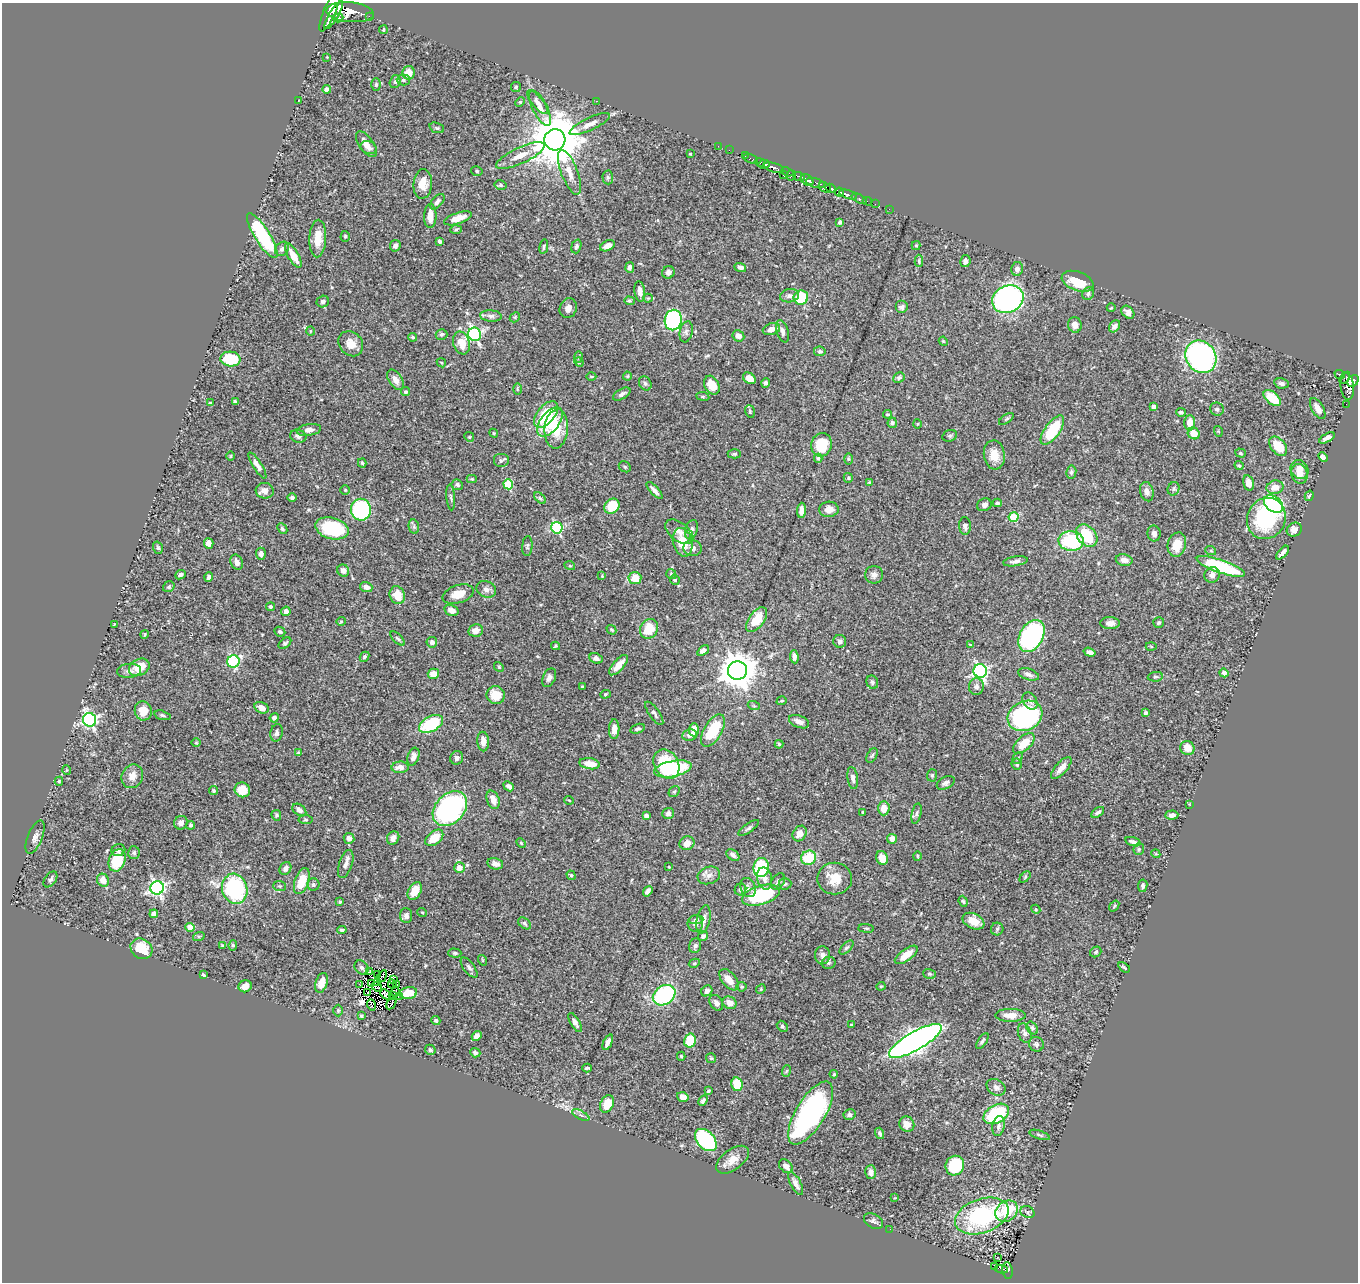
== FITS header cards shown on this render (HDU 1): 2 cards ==
NAXIS1  =                 1356
NAXIS2  =                 1280

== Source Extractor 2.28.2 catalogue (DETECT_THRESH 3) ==
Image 1356 x 1280 px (HDU 1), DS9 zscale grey, 1 PNG px = 1 image px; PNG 1360 x 1284 px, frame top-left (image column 1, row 1280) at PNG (2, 3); each listed source drawn as its Kron ellipse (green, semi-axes under 4 px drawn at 4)
Background 0.471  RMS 0.02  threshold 0.0597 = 3 sigma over >= 5 px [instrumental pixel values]
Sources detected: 501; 5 with non-positive FLUX_AUTO (blend fragments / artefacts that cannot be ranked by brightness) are neither listed nor drawn; the other 496 listed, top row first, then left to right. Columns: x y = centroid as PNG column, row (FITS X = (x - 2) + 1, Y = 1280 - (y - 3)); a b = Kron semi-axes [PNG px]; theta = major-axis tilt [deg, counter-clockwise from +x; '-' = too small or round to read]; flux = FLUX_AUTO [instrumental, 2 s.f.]
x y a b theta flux
330 10 23 6 67 2300
350 12 24 10 -5 2600
334 15 16 4 59 1500
369 16 2 2 - 5.4
338 18 5 4 - 250
383 30 4 3 - 1.6
327 57 3 3 - 0.8
408 73 7 6 - 20
403 80 6 5 - 2.4
395 82 6 5 - 2.8
376 84 6 4 90 2.3
516 87 5 5 - 1.7
327 89 4 4 - 7.7
299 100 3 2 - 0.92
597 101 2 2 - 3.9
520 102 5 4 - 1.6
537 102 15 5 -50 5.6
540 108 19 7 -64 11
590 124 22 6 25 10
437 128 8 5 -20 2.1
555 140 11 10 - 8700
366 144 15 7 -54 8.8
718 146 2 2 - 7.4
369 148 8 6 -25 5.2
729 150 2 2 - 6.6
690 153 3 2 - 1.4
520 156 26 8 25 18
745 156 2 2 - 9.5
751 159 7 3 -15 36
760 162 5 3 - 200
764 164 6 4 5 400
774 168 10 4 -16 510
477 171 6 4 -16 2.2
569 172 24 8 -69 15
787 172 6 2 -24 44
783 174 4 3 - 66
791 175 5 4 - 170
799 176 6 3 -20 180
608 177 7 5 -87 2.5
807 180 7 5 -38 250
815 183 10 4 -15 220
423 184 15 9 86 16
500 185 6 4 -13 2.2
825 187 6 4 -27 470
831 188 5 3 - 300
839 192 4 4 - 310
848 194 9 3 -16 480
859 199 8 3 -24 78
867 201 5 2 - 34
437 202 9 5 49 4.7
875 204 2 2 - 9
889 209 2 2 - 3.4
430 216 12 6 89 14
458 218 14 5 19 17
840 222 4 3 - 3
456 229 6 4 3 2.1
262 236 26 7 -58 120
345 236 5 4 - 1.8
318 239 19 8 87 20
440 241 4 3 - 3
395 246 6 5 - 5.5
576 246 7 4 72 3.5
607 246 7 5 27 10
916 246 4 4 - 1.6
544 247 7 3 80 2.1
282 249 8 6 49 4.1
293 256 14 5 -60 17
919 261 6 4 -89 1.8
965 261 6 5 - 5.7
630 267 5 4 - 4.6
740 267 6 4 -18 4
1017 269 7 6 - 6.1
668 272 6 6 - 6
1078 281 16 9 -20 35
640 291 10 5 -82 7.3
1088 294 7 5 54 3
789 296 9 6 9 5.2
801 297 7 7 - 61
648 298 4 4 - 1.5
1008 299 16 13 25 390
323 301 6 6 - 3.7
629 301 5 4 - 2
902 307 6 6 - 3.5
568 308 10 8 68 7.9
1111 308 4 2 - 1
1128 312 7 5 -44 6.6
491 316 11 5 -4 5.1
515 317 6 4 48 1.8
673 320 10 8 79 200
1075 325 8 7 - 7.9
1115 326 7 5 51 4.7
771 329 9 5 17 10
310 331 5 3 - 1
782 331 12 6 -72 5.7
686 332 11 6 78 4.5
441 334 6 5 - 2.7
475 334 7 6 - 250
738 336 6 5 - 8
413 337 4 3 - 2.2
943 341 4 3 - 1.2
461 343 12 8 -73 22
351 344 13 11 -47 14
820 351 5 5 - 3.2
579 357 6 4 89 1.8
1201 357 17 14 -53 320
230 359 10 7 -3 56
579 362 5 4 - 1.8
441 363 5 3 - 1.2
1340 375 5 3 - 93
591 376 5 3 - 1.2
627 376 4 4 - 1.4
899 377 6 5 - 2.7
749 378 7 5 -37 11
1345 378 6 3 54 44
395 380 11 6 -57 8.6
1353 381 6 5 - 300
645 383 7 6 - 3
766 383 4 4 - 3.1
1281 383 7 5 -11 3.7
712 385 10 7 -61 18
1347 386 13 6 -84 450
517 389 6 4 -89 1.5
405 392 5 4 - 1.9
622 394 10 5 30 5.1
703 396 6 3 -8 1.7
1272 398 10 6 -42 39
235 402 4 3 - 3.3
210 403 4 3 - 1.5
1346 404 2 2 - 5.6
1154 407 4 4 - 7.3
1217 409 7 6 - 3.2
1318 409 12 6 -60 9.6
750 411 6 4 -72 1.7
1181 412 5 3 - 2.2
546 414 16 8 51 60
888 414 4 3 - 1.5
1006 419 8 4 36 2.3
550 422 17 9 53 51
892 423 5 4 - 2.8
1190 423 7 5 89 15
918 424 5 3 - 1.2
556 429 20 11 86 34
309 430 12 5 9 7
1052 430 17 7 54 60
1218 431 5 3 - 1
494 433 4 4 - 1.5
1194 433 6 5 - 18
298 436 8 6 -15 3.9
950 436 7 5 20 2.4
469 437 5 4 - 1.6
1327 438 8 4 31 6.1
821 445 12 10 78 40
1278 446 11 7 -50 29
1240 453 5 4 - 2
734 454 7 4 0 2.3
994 455 14 10 -83 19
231 456 5 3 - 1.1
1323 457 5 4 - 6.3
818 458 4 4 - 1.8
848 459 6 4 90 1.8
501 460 8 7 - 2.9
362 463 4 4 - 1.8
257 465 15 4 -58 7.3
1239 465 4 3 - 1.8
625 467 6 5 - 2.1
1299 469 9 8 - 12
1071 472 6 5 - 2.8
1299 474 10 8 -75 13
848 478 5 4 - 1.7
472 479 5 4 - 1.6
869 482 4 4 - 1.1
1248 483 8 5 -76 12
508 484 5 5 - 55
457 485 6 5 - 3.1
1275 487 8 7 - 13
1174 489 7 6 - 2.5
345 490 5 5 - 1.8
655 490 11 4 -48 5.7
265 491 9 8 - 9.1
1147 492 10 6 -73 7.2
1309 496 5 3 - 2.7
451 497 13 4 -85 3
292 498 5 4 - 2.8
540 498 7 4 -44 2.4
997 503 4 3 - 2.4
1273 504 11 7 -40 170
984 505 7 6 - 4.4
612 506 8 7 - 36
829 509 10 7 5 13
361 510 11 10 - 150
801 510 7 4 86 6.2
1013 517 5 5 - 64
1266 518 21 19 64 130
965 526 9 6 -86 3.9
414 527 7 5 -79 2.9
332 528 17 10 -15 91
557 528 6 5 - 130
282 529 6 3 -46 2.1
691 530 10 6 72 4.6
1294 530 8 6 29 8.9
679 532 16 9 -38 10
1154 533 8 6 -77 5.1
1087 536 12 9 -50 51
1071 541 12 10 -4 83
683 542 14 9 -76 30
209 543 5 5 - 8
1177 545 12 9 75 22
527 546 10 5 85 2.7
158 548 6 4 -72 2.2
693 548 9 8 - 6
1211 551 5 3 - 1.5
1282 553 8 3 49 5.8
261 554 6 5 - 5.5
1124 560 8 5 -10 6.6
1015 561 12 5 9 5.6
237 562 8 6 -66 6.7
570 566 5 3 - 1.2
1221 567 25 6 -19 110
343 570 6 6 - 7
671 574 5 5 - 2.3
181 575 6 4 24 3.9
874 575 9 8 - 6.6
1212 575 8 7 - 8.2
602 576 3 3 - 1.1
209 577 5 4 - 3.5
635 578 6 6 - 21
675 580 5 4 - 2.1
169 587 6 5 - 2.4
366 587 6 5 - 6.2
486 589 10 8 -24 6.3
458 594 16 9 17 16
397 595 9 7 -68 20
270 607 4 4 - 1.9
451 610 7 5 -16 7.6
286 611 5 4 - 5.5
757 620 14 7 54 33
341 621 4 4 - 1.4
1110 623 10 6 -1 7.8
1159 623 5 5 - 2.1
114 624 2 2 - 1.1
649 629 10 8 63 32
476 630 7 6 - 7.8
611 630 5 3 - 1.6
280 632 6 4 -25 2.3
145 634 4 3 - 1.3
1032 636 17 11 60 210
398 639 9 4 -44 2.3
840 641 6 6 - 3.8
432 642 5 5 - 5.2
285 643 7 4 40 2.6
970 645 3 2 - 1.1
556 646 4 4 - 1.5
1151 647 5 3 - 1.3
703 650 6 4 37 5
1090 652 6 4 -17 5.7
365 657 5 4 - 2.4
794 657 7 4 -83 5.1
596 658 7 5 -22 4.2
233 661 6 6 - 140
619 665 13 5 48 16
139 667 11 8 29 24
499 667 5 4 - 1.5
129 671 12 7 5 6.2
737 671 9 9 - 3100
980 671 7 6 - 280
1224 673 4 4 - 4.7
433 674 6 5 - 14
1028 674 11 5 -18 5.1
1155 677 8 5 5 2.6
549 678 10 6 66 5.2
872 682 7 5 -65 3.3
976 686 8 7 - 5.5
583 687 3 3 - 1.7
605 694 5 4 - 1.8
496 695 9 8 - 22
782 701 5 3 - 1.3
1030 701 9 6 -59 5.2
754 706 6 4 -19 1.5
262 708 7 5 -24 9.1
143 711 10 8 -73 16
654 713 14 5 -55 4.3
1146 713 4 3 - 2.7
162 715 8 4 -14 2.7
1025 716 18 14 27 230
274 718 5 4 - 4
90 720 7 6 - 320
799 722 10 6 -22 8.1
431 724 13 7 29 76
614 729 10 5 88 10
638 729 7 4 17 3.2
694 730 6 5 - 14
713 730 18 9 60 49
277 733 9 6 78 4
690 735 7 6 - 6.3
483 741 10 6 -86 11
196 743 4 3 - 0.98
1024 743 13 7 44 26
779 744 4 4 - 1.7
1187 748 7 6 - 14
299 753 4 3 - 2.2
872 755 8 5 62 2.4
413 757 9 5 72 7.3
457 758 7 6 - 3.8
1018 758 6 4 63 2.1
590 764 10 5 -9 14
666 764 15 12 -57 64
1017 764 6 5 - 2.5
400 767 8 5 3 7.6
1061 768 14 6 48 9.9
673 769 19 8 11 130
67 770 5 3 - 1.1
932 775 6 5 - 2
132 776 12 10 64 13
853 778 11 5 -81 4.7
59 781 4 4 - 1.9
946 783 9 6 27 4.3
509 786 6 4 -41 3.9
214 790 4 4 - 1.9
242 790 8 7 - 24
674 792 6 5 - 2
493 800 9 6 -70 8.8
569 800 5 3 - 1
1190 805 4 3 - 1.1
884 808 7 5 87 15
450 809 20 14 46 260
299 810 8 5 -38 5.7
1098 812 7 4 34 3.2
668 813 6 5 - 4.3
863 813 3 3 - 1.7
916 813 10 4 77 3.1
276 815 5 4 - 2.2
1172 815 6 4 3 5.6
646 816 4 4 - 4.4
306 820 7 4 -5 2
181 823 7 6 - 6.6
191 825 4 4 - 2.3
749 828 12 4 36 3.5
800 833 8 6 58 9.5
35 837 18 7 68 7.9
349 838 5 5 - 7.2
393 838 7 6 - 8.5
434 838 10 6 39 23
892 839 5 5 - 7.3
1133 842 8 4 -16 4.4
521 843 5 3 - 1.4
687 843 7 6 - 11
1139 849 6 5 - 2.2
118 850 7 6 - 3.7
134 853 6 5 - 2.9
1156 854 4 3 - 1.3
733 855 7 5 -36 4.6
917 856 5 4 - 1.7
809 858 8 7 - 40
882 858 7 5 -70 15
117 860 11 8 69 50
346 864 14 6 72 6.7
495 864 8 5 -13 6.7
669 867 3 2 - 0.99
761 867 10 7 82 83
285 868 7 5 55 4.9
459 868 5 5 - 14
571 875 5 3 - 2
709 875 11 8 20 7.9
1025 877 7 4 46 2
765 878 11 7 -77 7.6
50 879 9 5 55 3.8
835 879 17 16 - 25
103 880 6 5 - 12
302 881 13 7 70 30
778 881 9 6 54 3.6
313 884 6 6 - 3
785 884 6 5 - 3.6
280 886 6 5 - 2.1
1143 886 6 4 80 3.3
157 888 7 6 - 320
748 888 10 7 -63 5
235 889 15 12 -74 130
740 889 6 5 - 2.8
415 891 10 6 61 22
648 891 6 4 53 5.8
761 895 19 9 16 110
963 901 6 4 -70 1.9
340 902 4 3 - 1.5
1114 906 6 3 53 1.4
1036 909 4 4 - 1.4
422 912 5 3 - 1.1
154 914 4 4 - 5.7
406 915 7 6 - 5.3
703 919 14 6 78 8.4
696 920 7 4 4 2.8
973 921 11 7 -24 16
525 923 7 5 -42 2.6
695 924 8 7 - 7.2
190 927 4 4 - 21
866 928 8 3 -5 1.6
997 929 6 6 - 2.9
342 930 4 3 - 2.4
199 936 6 4 18 1.5
703 936 5 5 - 3.5
233 945 5 4 - 2.1
223 946 4 3 - 2.7
695 946 7 6 - 3.6
846 948 9 4 44 2.3
141 949 11 9 -35 34
1096 952 6 5 - 2.1
455 953 6 4 -1 2.4
822 955 9 7 -86 6.3
906 955 13 5 36 17
482 960 5 3 - 1.3
694 963 6 4 28 1.7
828 963 7 6 - 2.8
361 967 8 6 -47 3.8
1124 967 6 3 -34 2
469 968 12 5 -53 4.2
369 972 3 2 - 1.6
377 974 3 2 - 1.1
929 974 6 5 - 2.1
203 975 3 3 - 1.8
382 976 6 2 57 2.1
393 979 4 2 - 1.5
729 980 12 7 -51 13
321 983 10 6 72 13
371 983 3 2 - 0.85
377 983 4 2 - 0.49
359 984 3 2 - 0.67
392 984 4 2 - 1.4
397 984 3 2 - 0.058
245 986 7 6 - 11
881 986 4 4 - 1.3
377 987 5 3 - 0.5
742 987 5 5 - 1.9
761 989 5 4 - 1.4
707 991 6 5 - 3.5
367 992 2 2 - 1.7
396 992 5 2 - 1.2
408 993 9 6 10 19
385 994 6 3 -45 0.7
664 995 12 9 34 140
393 996 3 2 - 1.2
399 996 3 2 - 1.4
391 1003 6 2 57 0.69
716 1003 9 6 -56 5.7
730 1003 7 6 - 10
371 1005 5 2 - 3
338 1011 6 5 - 1.9
1010 1015 15 6 0 12
361 1016 3 3 - 1.8
436 1021 5 4 - 2.4
575 1022 11 4 -60 5.6
851 1025 3 2 - 1.2
782 1026 6 5 - 2.4
1032 1028 7 5 -54 3.2
1025 1033 10 6 -71 5.3
477 1036 5 4 - 6.7
690 1041 7 6 - 40
915 1041 30 9 30 1000
982 1041 9 4 56 2.5
608 1042 8 4 65 6.1
1036 1044 7 7 - 3.2
430 1050 5 5 - 2.9
475 1053 5 4 - 3.8
681 1056 4 3 - 1.7
711 1058 5 5 - 2.1
587 1068 4 2 - 1.9
786 1071 6 3 70 1.6
834 1074 4 3 - 1.6
737 1084 7 5 -79 35
996 1087 10 7 -33 4.9
708 1091 4 3 - 1.9
683 1097 6 4 -18 7.2
703 1101 5 4 - 3.4
607 1104 9 6 67 24
811 1113 36 14 59 280
996 1114 14 9 29 110
581 1115 9 4 -27 3.4
849 1115 6 5 - 4
907 1124 8 7 - 9.5
998 1126 10 6 79 4.9
880 1133 6 4 -71 3.2
1039 1135 10 4 -18 2.6
706 1140 13 8 -47 190
733 1160 19 10 37 15
786 1166 8 5 -45 6.8
955 1166 10 9 - 71
871 1172 7 5 88 5.5
796 1184 12 5 -63 6.2
895 1198 3 2 - 0.88
1007 1211 12 9 37 50
1027 1212 7 5 -23 3.3
982 1216 28 17 19 170
873 1221 10 7 -31 4.1
890 1229 2 2 - 2.8
997 1258 3 3 - 2.5
995 1267 2 2 - 2.5
1001 1269 6 3 -8 50
1007 1271 8 5 -83 91
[5 non-positive-flux detections neither listed nor drawn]